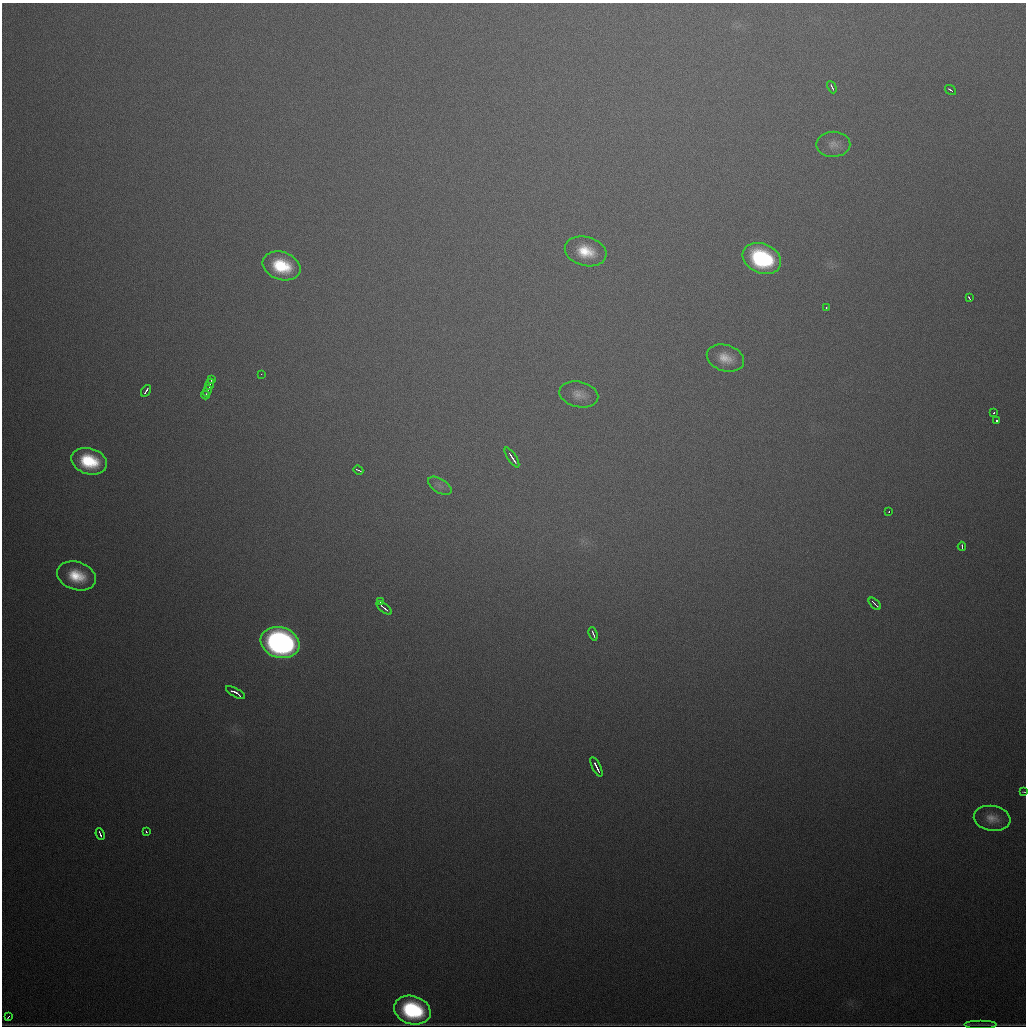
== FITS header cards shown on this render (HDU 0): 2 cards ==
NAXIS1  =                 1024
NAXIS2  =                 1024

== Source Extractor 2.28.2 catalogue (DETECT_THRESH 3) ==
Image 1024 x 1024 px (HDU 0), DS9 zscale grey, 1 PNG px = 1 image px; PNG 1028 x 1028 px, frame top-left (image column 1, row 1024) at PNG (2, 3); each listed source drawn as its Kron ellipse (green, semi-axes under 4 px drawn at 4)
Background 820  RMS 24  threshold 71.4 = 3 sigma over >= 5 px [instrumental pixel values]
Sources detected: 39; all 39 listed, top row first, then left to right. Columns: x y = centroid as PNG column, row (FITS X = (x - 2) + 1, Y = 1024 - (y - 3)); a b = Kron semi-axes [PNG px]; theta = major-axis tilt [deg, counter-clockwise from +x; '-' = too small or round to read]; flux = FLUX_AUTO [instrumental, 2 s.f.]
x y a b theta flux
832 87 6 2 -64 4100
951 90 6 2 -36 3900
833 144 17 12 1 15000
586 251 21 14 -15 49000
762 258 20 14 -23 190000
281 266 19 14 -18 83000
969 298 4 2 - 2200
826 307 3 2 - 1500
725 358 19 13 -17 29000
261 374 2 2 - 7500
211 380 3 2 - 2200
210 384 6 2 72 4400
146 391 6 2 58 4700
207 391 6 2 68 3400
579 394 20 12 -13 19000
205 395 4 2 - 2700
994 413 3 2 - 2500
997 420 3 3 - 12000
512 457 11 2 -57 9400
89 461 18 13 -17 87000
358 470 5 2 - 2900
440 486 13 7 -32 9000
889 511 3 2 - 2000
962 546 4 2 - 3200
76 576 20 14 -19 53000
381 602 3 3 - 8300
875 604 7 2 -45 7200
384 608 9 2 -40 6800
593 634 7 2 -70 4300
280 643 20 15 -17 650000
236 693 11 3 -31 14000
596 767 10 2 -64 8300
1024 792 3 2 - 1400
992 818 18 12 -9 21000
146 831 3 2 - 2400
100 834 6 3 -67 5900
412 1010 18 14 -18 180000
8 1017 4 2 - 2500
980 1024 16 3 0 2000
At the frame edge (FLAGS 8, measured only in part): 1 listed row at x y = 1024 792